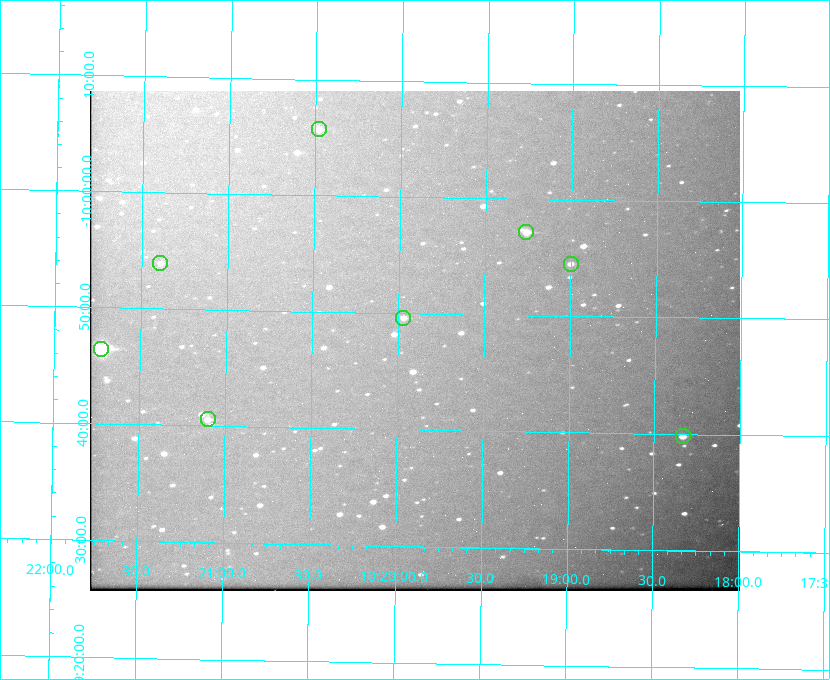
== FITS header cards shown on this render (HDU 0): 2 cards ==
NAXIS1  =                  650 / Width of table row in bytes
NAXIS2  =                  500 / Number of rows in table

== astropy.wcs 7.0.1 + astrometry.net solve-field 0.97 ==
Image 650 x 500 px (HDU 0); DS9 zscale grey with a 90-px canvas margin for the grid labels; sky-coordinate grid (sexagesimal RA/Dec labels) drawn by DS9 from the SOLVED WCS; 8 Tycho-2 reference stars matched to detected sources circled (green)
Header WCS: none
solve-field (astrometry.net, Tycho-2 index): SOLVED blind (the file carries no WCS)
Solved WCS: RA---TAN-SIP/DEC--TAN-SIP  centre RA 10:19:54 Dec -09:48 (154.98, -9.79 deg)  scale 5.17 arcsec/px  FOV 56.0' x 43.0'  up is +179 deg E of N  parity flipped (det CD > 0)
(file carries no celestial WCS; the grid is the blind solution)
Tycho-2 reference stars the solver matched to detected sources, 8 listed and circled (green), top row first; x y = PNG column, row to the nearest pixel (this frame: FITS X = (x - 90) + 1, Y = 500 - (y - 91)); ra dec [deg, ICRS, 3 dp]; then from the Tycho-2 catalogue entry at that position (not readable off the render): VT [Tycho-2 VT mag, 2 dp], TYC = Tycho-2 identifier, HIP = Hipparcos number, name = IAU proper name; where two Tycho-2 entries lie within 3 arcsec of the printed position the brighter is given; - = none
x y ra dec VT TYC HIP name
319 129 155.120 -10.095 10.96 5493-78-1 - -
526 232 154.815 -9.952 9.91 5490-258-1 50532 -
160 263 155.347 -9.899 11.51 5490-199-1 - -
571 264 154.750 -9.908 10.76 5490-212-1 - -
403 318 154.992 -9.826 10.90 5490-153-1 - -
101 349 155.431 -9.774 8.41 5490-124-1 50747 -
208 419 155.275 -9.676 10.79 5490-27-1 - -
683 436 154.583 -9.663 10.90 5490-13-1 - -